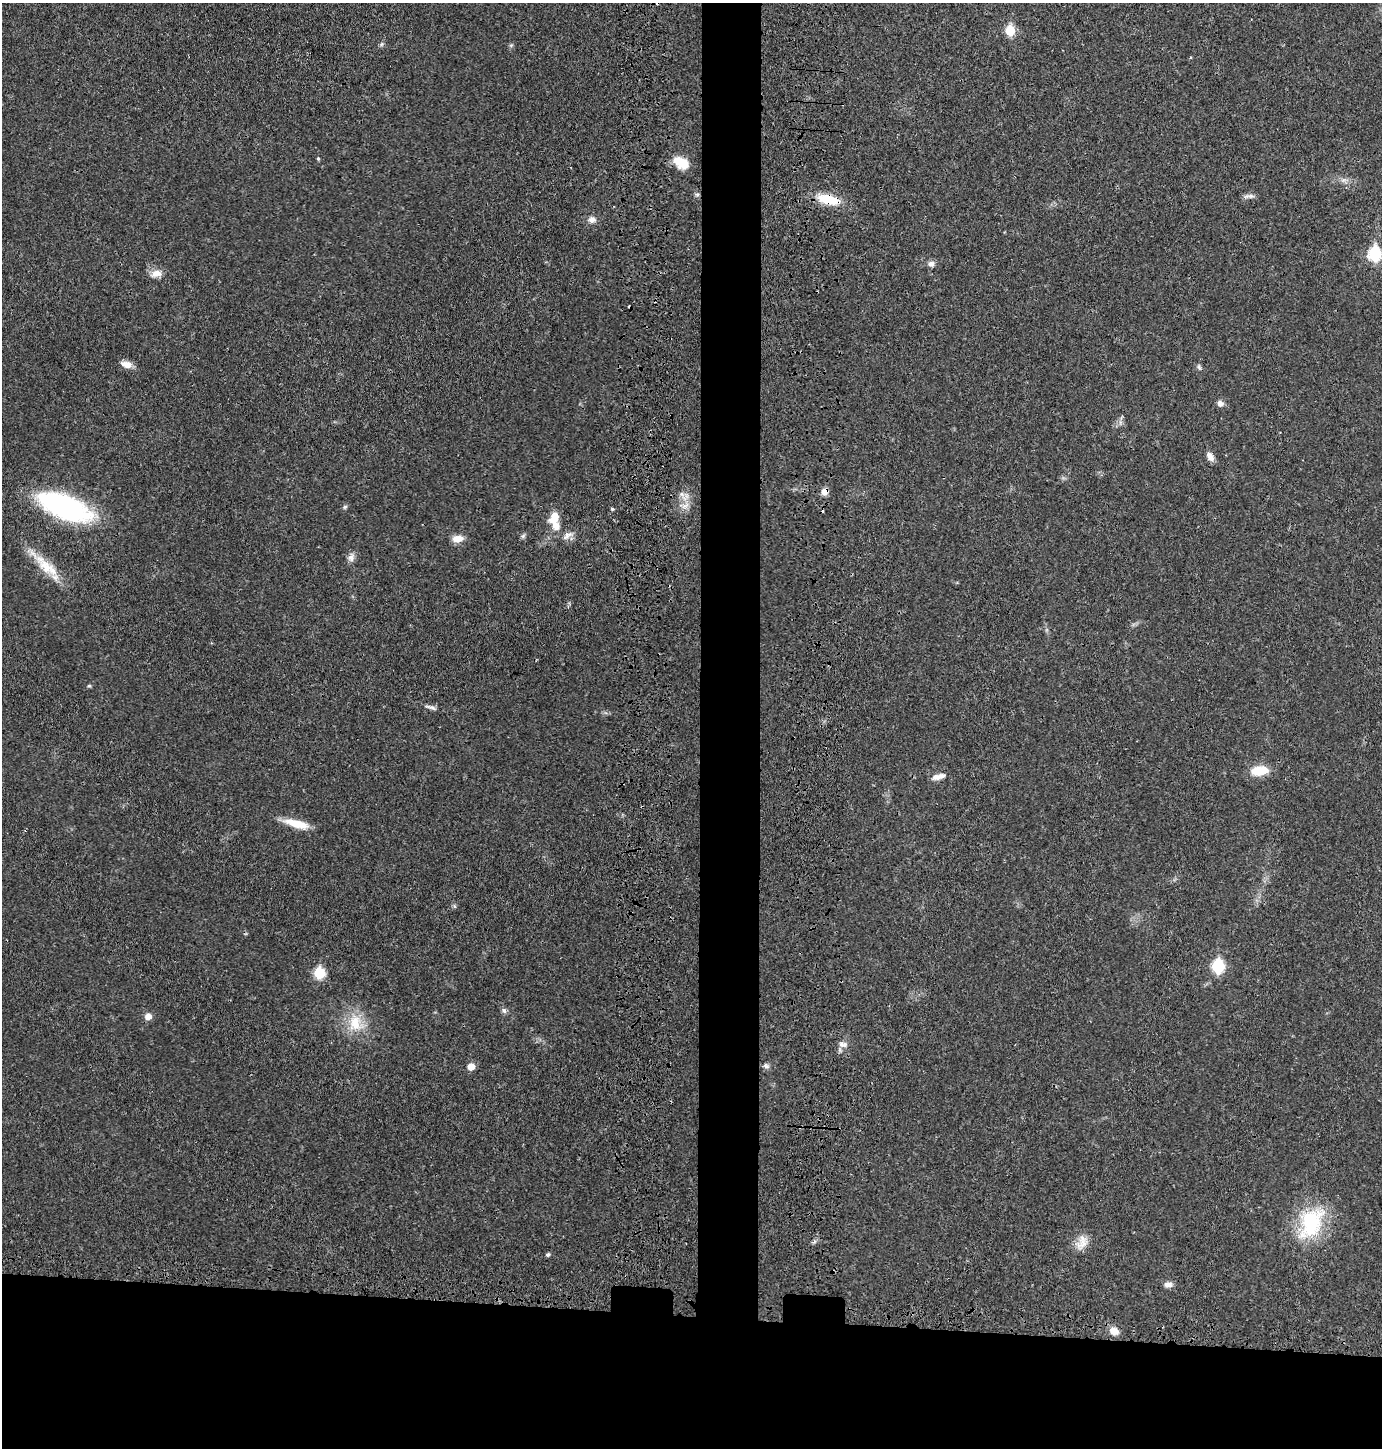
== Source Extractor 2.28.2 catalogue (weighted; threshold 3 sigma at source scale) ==
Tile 8 of 3 x 3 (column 2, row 3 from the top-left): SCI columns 1569-2948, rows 75-1520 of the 4555 x 4451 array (HDU 1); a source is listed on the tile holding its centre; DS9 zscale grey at full resolution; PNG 1384 x 1450 px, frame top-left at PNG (2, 3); no overlay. Shown black and unused: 14% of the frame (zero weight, under 3 of 4 exposures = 7% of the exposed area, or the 3 px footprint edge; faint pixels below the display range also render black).
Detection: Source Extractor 2.28.2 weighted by HDU 2 'WHT'; one run over the whole footprint, this tile lists its part. Background 0.0264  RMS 0.0028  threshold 0.0127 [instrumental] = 3 sigma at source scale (4.5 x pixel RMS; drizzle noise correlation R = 1.50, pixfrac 1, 0.05/0.05 arcsec/px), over >= 5 px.
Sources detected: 49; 2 cosmic-ray / hot-pixel residue — not listed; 1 inside a brighter listed object's ellipse — not listed separately; the other 46 listed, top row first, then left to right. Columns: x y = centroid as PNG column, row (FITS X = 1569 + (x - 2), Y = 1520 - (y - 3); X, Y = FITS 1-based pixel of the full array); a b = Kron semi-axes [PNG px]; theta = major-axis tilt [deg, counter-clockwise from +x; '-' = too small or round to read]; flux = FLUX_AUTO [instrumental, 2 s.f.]
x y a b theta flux
1010 30 7 6 - 9
382 44 6 4 88 0.46
318 158 5 4 - 0.33
681 162 18 11 -29 5.7
697 194 6 4 0 0.45
1251 196 11 6 -6 1
828 199 29 12 -14 7.5
592 220 10 9 - 1.5
1374 254 8 7 - 23
931 264 9 7 27 1.1
156 274 15 10 9 2.4
126 364 15 8 -14 2.1
1199 367 9 5 -71 0.59
1220 403 8 7 - 1.3
1210 457 11 7 -59 1.7
824 492 9 9 - 1.5
682 494 7 4 -89 0.78
685 506 12 8 34 1.9
64 507 52 21 -24 53
345 507 6 5 - 0.49
612 509 4 4 - 0.4
554 517 15 10 67 4.2
567 535 16 8 40 1.8
523 536 7 5 45 0.56
458 538 13 8 7 2.7
351 557 12 9 80 1.4
45 565 51 12 -43 8
89 686 6 4 1 0.35
431 707 16 5 -15 1
1259 771 19 10 7 6.1
939 777 17 6 15 1.9
296 824 32 9 -15 5.3
454 906 6 4 -71 0.41
1218 966 8 7 - 19
319 973 7 6 - 14
504 1010 8 6 -55 0.78
148 1016 7 6 - 2.2
355 1023 26 21 -73 8.5
843 1044 13 8 -5 1.4
766 1066 9 6 -11 0.81
471 1067 6 6 - 3
1311 1223 46 29 64 21
1083 1243 22 14 31 3.7
548 1255 6 5 - 0.46
1168 1285 9 7 -4 1.6
1114 1331 12 9 -25 2.6
Overlapping masked pixels (flux is a lower limit): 2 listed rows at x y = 828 199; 824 492